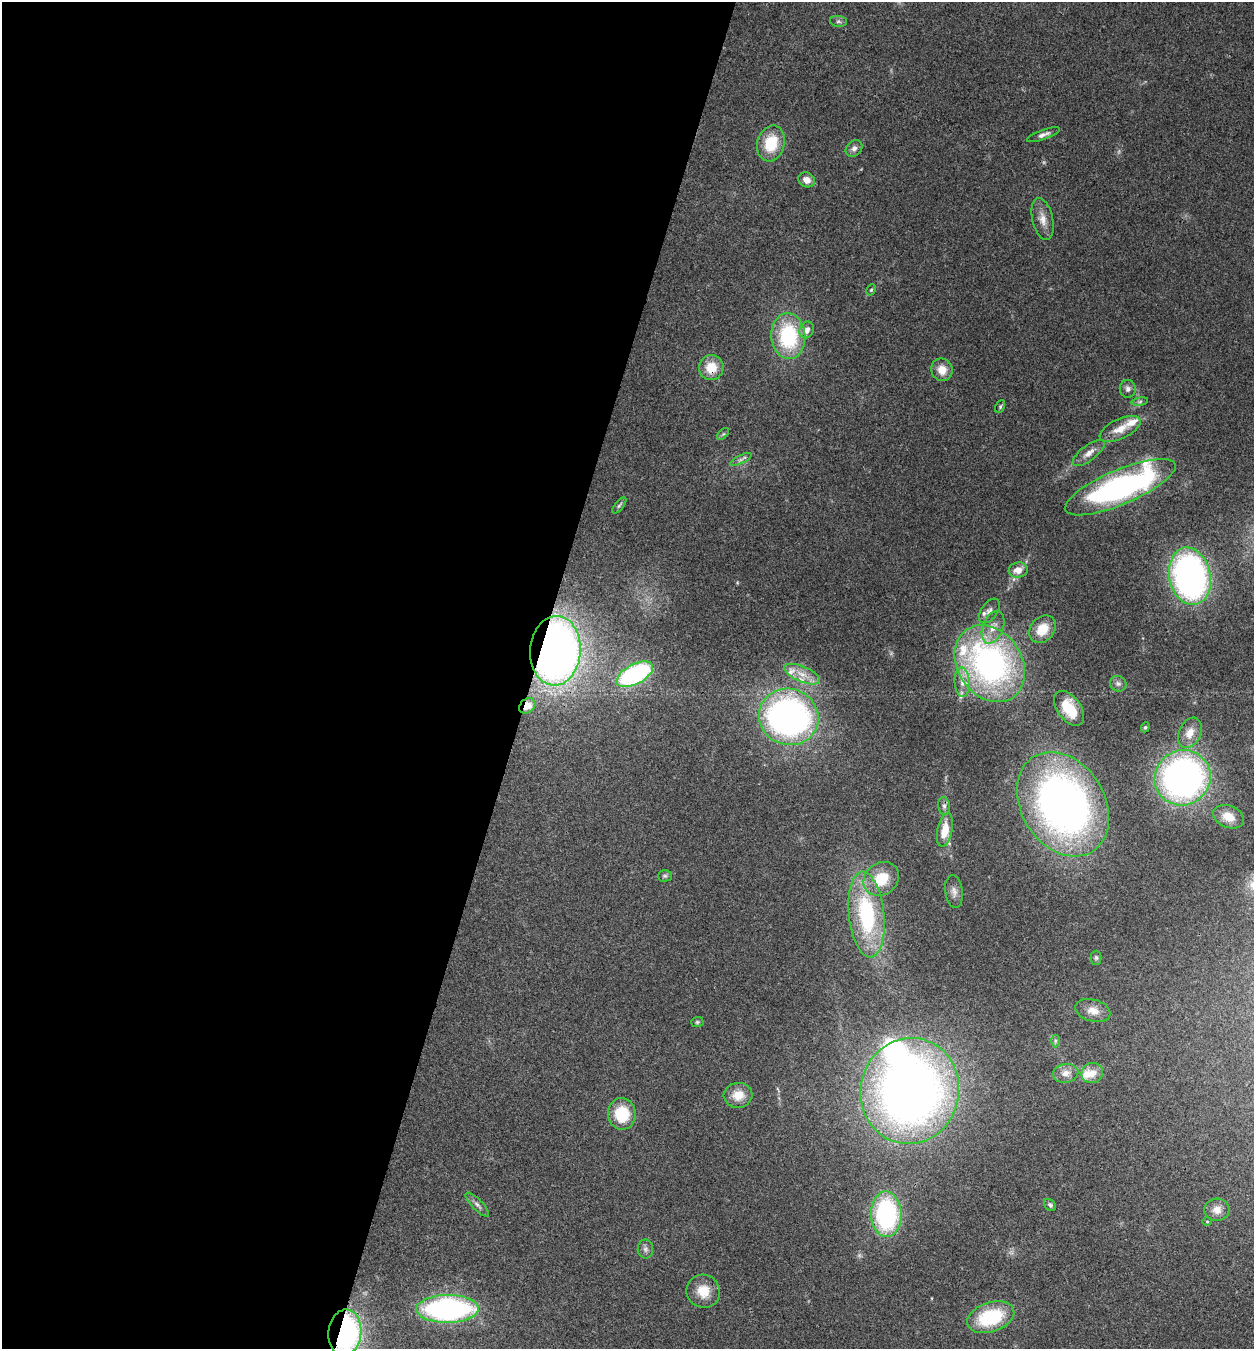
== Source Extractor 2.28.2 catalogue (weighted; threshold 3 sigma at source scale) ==
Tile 5 of 4 x 4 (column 1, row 2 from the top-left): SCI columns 265-1516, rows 2696-4042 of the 5407 x 5394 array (HDU 1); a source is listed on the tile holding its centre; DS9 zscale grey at full resolution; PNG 1256 x 1351 px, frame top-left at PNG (2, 2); each listed source drawn as its Kron ellipse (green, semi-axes under 4 px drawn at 4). Shown black and unused: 42% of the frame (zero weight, under 3 of 4 exposures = <1% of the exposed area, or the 3 px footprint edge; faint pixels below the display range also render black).
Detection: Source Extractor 2.28.2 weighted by HDU 2 'WHT'; one run over the whole footprint, this tile lists its part. Background 0.113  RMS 0.0062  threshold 0.0278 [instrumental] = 3 sigma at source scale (4.5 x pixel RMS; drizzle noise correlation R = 1.50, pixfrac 1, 0.05/0.05 arcsec/px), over >= 5 px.
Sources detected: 70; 1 inside a brighter object's white glare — neither listed nor drawn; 5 inside a brighter listed object's ellipse — not listed separately; the other 64 listed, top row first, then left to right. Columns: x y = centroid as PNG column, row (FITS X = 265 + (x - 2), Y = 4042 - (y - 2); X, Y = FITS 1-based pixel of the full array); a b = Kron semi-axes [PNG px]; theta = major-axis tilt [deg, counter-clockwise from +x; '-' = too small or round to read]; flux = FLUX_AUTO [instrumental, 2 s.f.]
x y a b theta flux
838 21 8 5 -6 1.5
1043 135 17 5 20 2.6
771 143 18 13 75 21
854 149 9 7 44 2.8
807 180 9 7 -26 5
1043 219 21 10 -77 6.9
871 290 5 4 - 0.87
807 330 8 7 - 4.2
788 336 23 17 -85 51
711 368 12 12 - 12
942 370 11 10 - 7.9
1128 389 9 8 - 2.6
1140 402 8 4 9 1.3
1000 407 7 4 64 0.95
1120 429 22 10 26 9.6
723 434 7 4 44 0.89
1089 453 19 7 37 5.2
741 459 12 4 26 1.7
1120 487 59 17 23 180
619 505 10 4 50 1.2
1018 570 9 7 9 6.3
1190 576 29 20 -78 220
989 611 14 8 55 3.5
993 627 17 10 69 7.6
1042 629 15 12 49 13
555 651 35 25 86 380
990 664 41 32 -55 190
635 674 20 10 28 97
802 674 19 7 -23 7.5
962 682 15 7 -87 5.7
1118 684 8 7 - 2
527 706 9 7 40 5.4
1069 708 20 11 -53 19
789 717 30 28 -20 240
1145 727 5 4 - 0.74
1190 733 16 11 66 7.2
1183 778 28 27 - 250
1063 804 56 41 -58 330
944 806 9 6 -83 2
1228 817 16 11 -21 8
945 830 17 7 78 12
665 876 7 5 1 1.2
881 879 19 16 38 19
954 892 16 8 -82 3.8
866 915 43 17 -84 69
1096 958 7 5 90 1.2
1093 1011 18 11 -15 6.3
697 1022 6 5 - 0.99
1055 1041 6 4 89 1
1066 1073 13 9 10 4.9
1092 1073 11 10 - 6.4
910 1091 53 49 79 560
738 1095 14 12 5 10
622 1114 16 14 -84 23
477 1205 16 5 -45 2.5
1050 1205 7 5 -45 1.3
1217 1210 12 11 - 5.4
886 1214 23 15 -88 89
1207 1222 5 3 - 0.5
645 1249 9 8 - 2.4
703 1291 17 16 - 12
448 1309 31 14 1 140
991 1317 24 14 18 40
345 1333 23 16 84 140
Overlapping masked pixels (flux is a lower limit): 4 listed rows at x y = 711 368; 555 651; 527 706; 345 1333
Isophote crosses this tile's border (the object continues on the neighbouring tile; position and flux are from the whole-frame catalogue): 1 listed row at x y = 345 1333